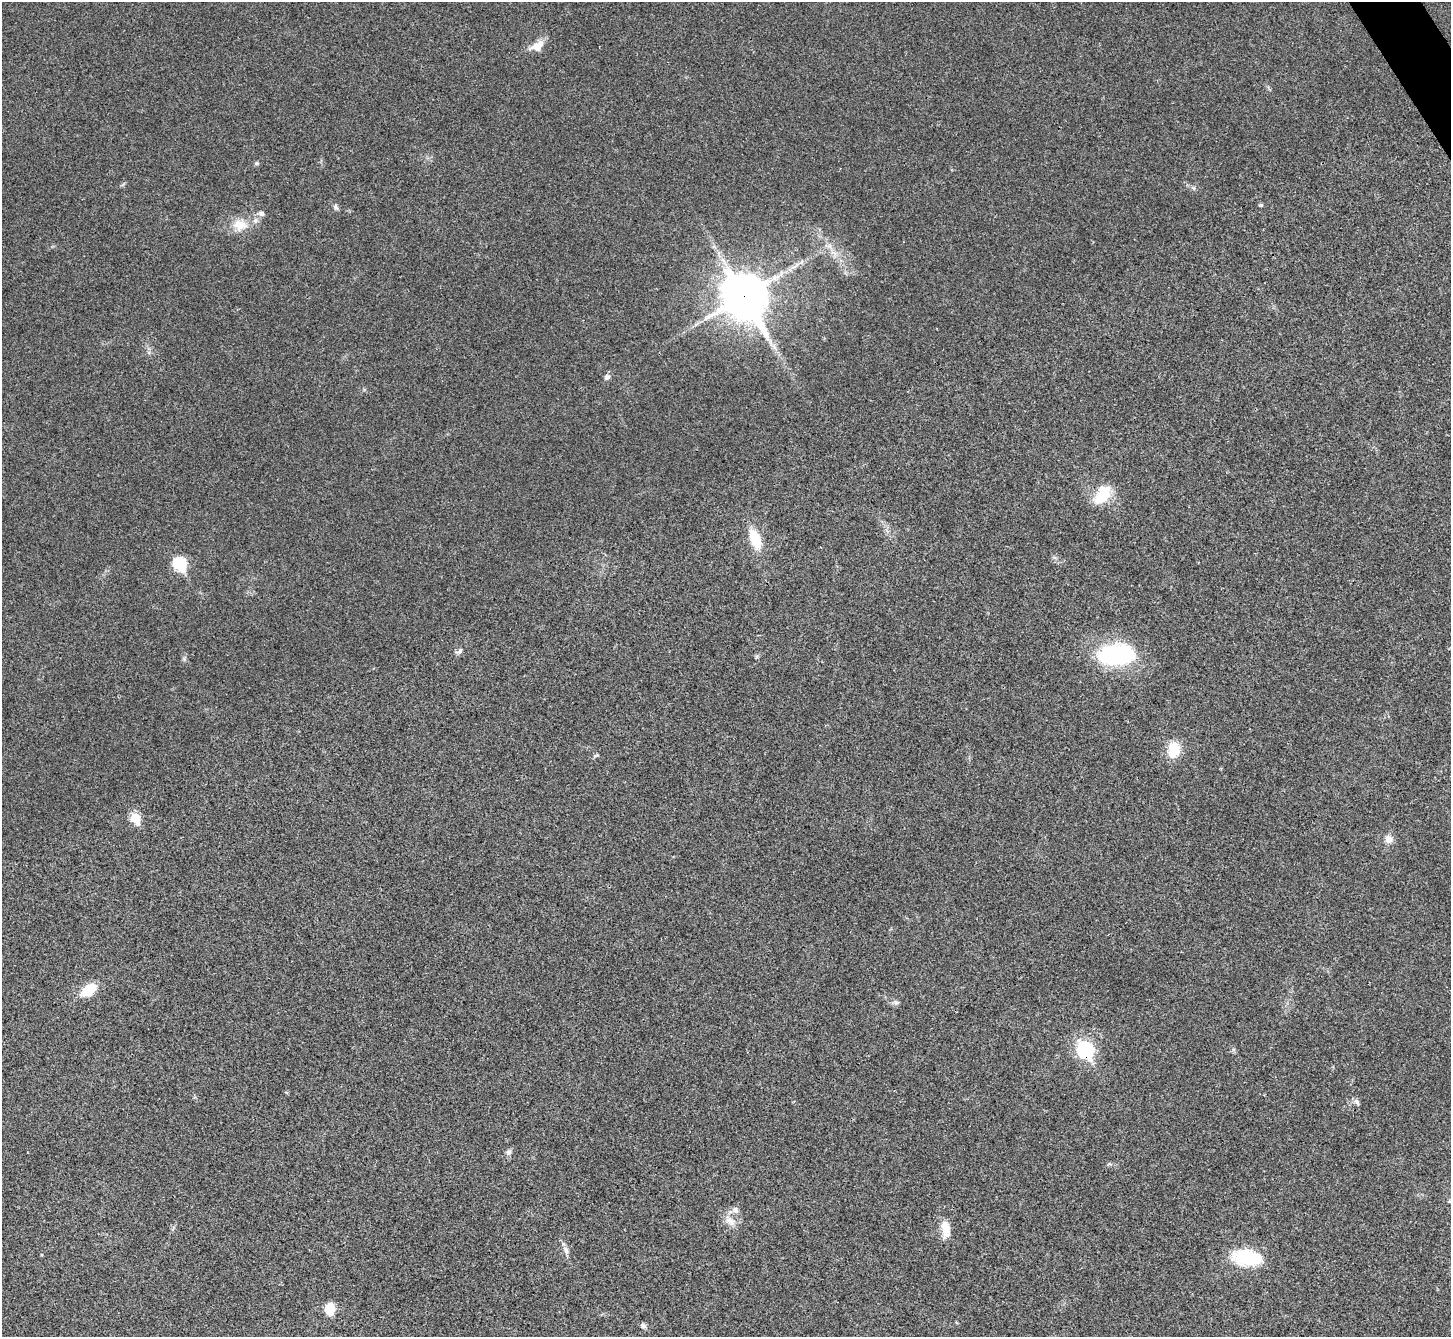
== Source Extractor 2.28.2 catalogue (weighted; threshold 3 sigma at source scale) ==
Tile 10 of 4 x 4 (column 2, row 3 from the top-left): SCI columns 1455-2903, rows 1631-2965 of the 5803 x 5795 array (HDU 1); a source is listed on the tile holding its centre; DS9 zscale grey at full resolution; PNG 1453 x 1339 px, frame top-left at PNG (2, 2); no overlay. Shown black and unused: <1% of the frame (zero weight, under 3 of 4 exposures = <1% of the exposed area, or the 3 px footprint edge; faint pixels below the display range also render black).
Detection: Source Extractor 2.28.2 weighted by HDU 2 'WHT'; one run over the whole footprint, this tile lists its part. Background 0.0214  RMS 0.0045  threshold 0.0201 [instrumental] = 3 sigma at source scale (4.5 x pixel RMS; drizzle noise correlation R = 1.50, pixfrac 1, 0.05/0.05 arcsec/px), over >= 5 px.
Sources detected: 30; all 30 listed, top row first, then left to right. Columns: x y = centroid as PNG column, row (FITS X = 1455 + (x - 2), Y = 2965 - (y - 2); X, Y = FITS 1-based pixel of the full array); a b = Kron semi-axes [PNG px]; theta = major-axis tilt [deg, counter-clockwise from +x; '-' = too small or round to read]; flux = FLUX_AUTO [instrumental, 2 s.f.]
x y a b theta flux
537 46 19 12 28 5.2
257 163 6 5 - 0.73
1193 188 6 5 - 0.8
1261 205 5 4 - 0.69
336 207 9 5 -59 1.1
261 213 8 7 - 1.6
240 225 20 15 -4 8.2
744 296 17 14 -57 1400
607 377 8 7 - 1.4
1102 495 25 15 56 13
755 539 28 13 -70 11
180 564 7 6 - 41
459 651 10 6 41 1.5
1116 655 40 20 4 54
1174 750 22 16 86 8.9
595 755 9 3 21 0.6
135 818 6 5 - 19
1389 839 9 9 - 3.1
88 990 15 9 33 13
896 1002 8 7 - 1.2
1085 1050 8 7 - 100
1357 1102 8 6 -47 1.4
508 1152 8 7 - 1.4
735 1210 8 8 - 2
730 1220 18 9 -45 4.3
946 1229 19 9 -80 7.6
566 1250 11 6 -72 1.9
1246 1257 26 14 -7 28
329 1309 14 11 84 6.4
643 1326 9 6 -46 1.2
Overlapping masked pixels (flux is a lower limit): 2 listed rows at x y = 744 296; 1085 1050